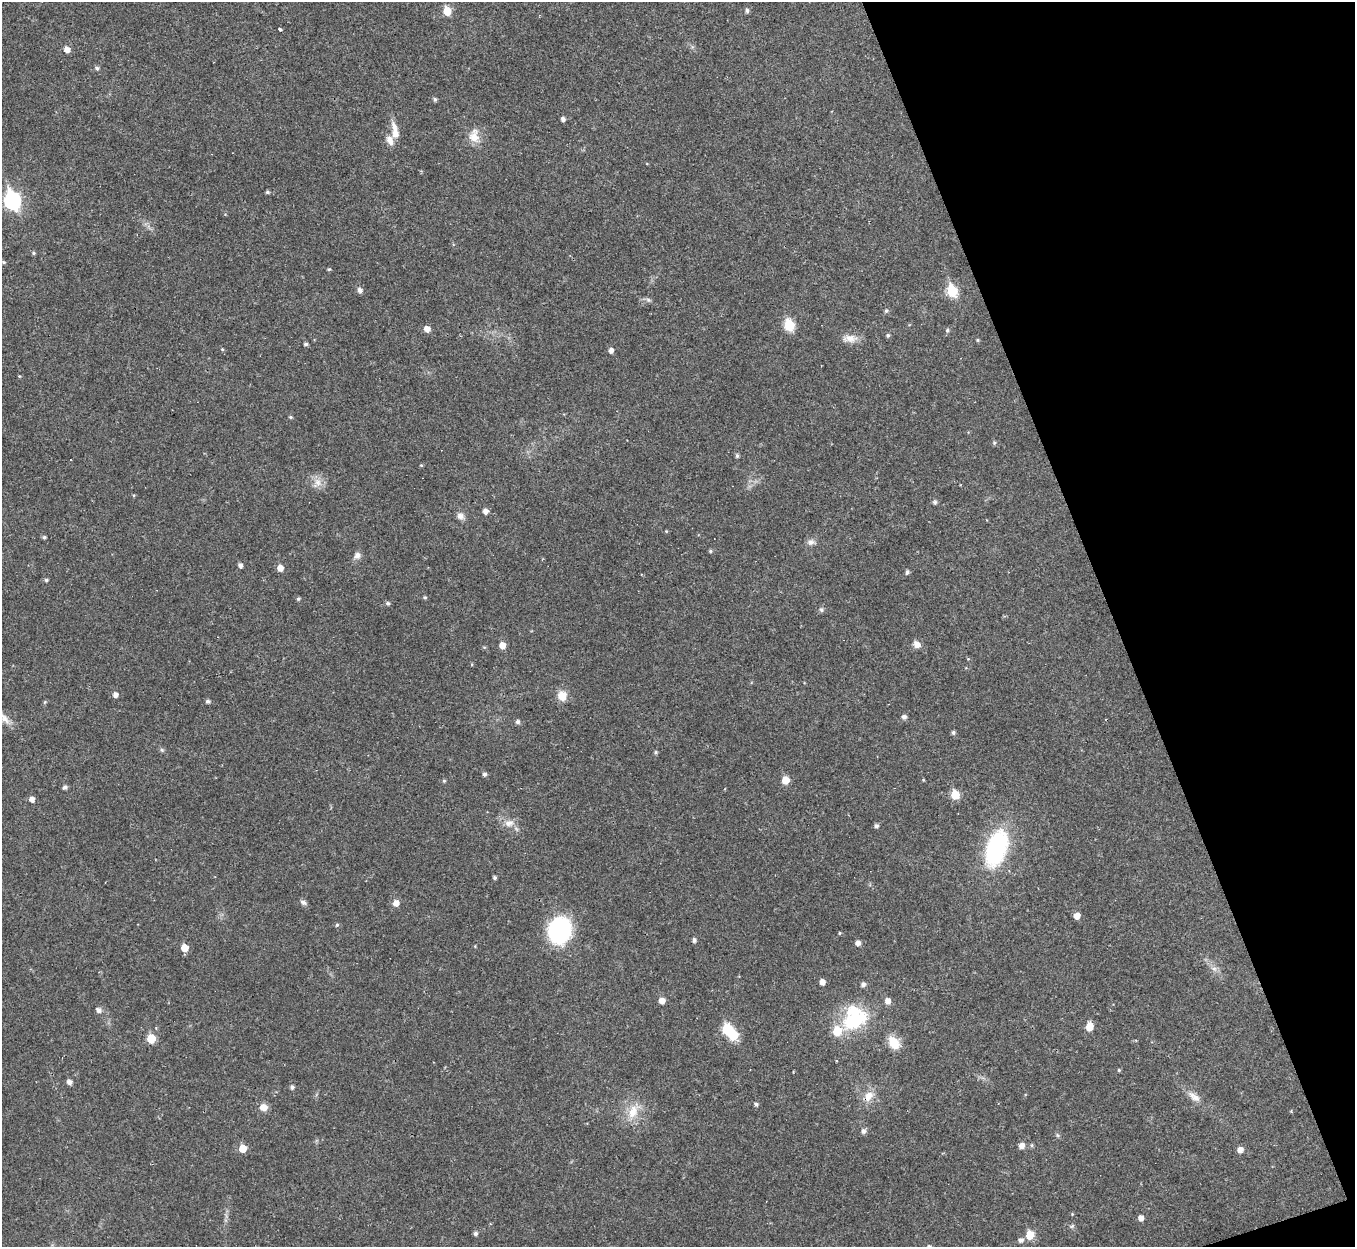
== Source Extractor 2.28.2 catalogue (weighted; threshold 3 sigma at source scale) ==
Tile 12 of 4 x 4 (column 4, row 3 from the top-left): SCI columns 4061-5413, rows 1389-2633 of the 5413 x 5393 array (HDU 1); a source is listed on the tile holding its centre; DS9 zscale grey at full resolution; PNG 1357 x 1249 px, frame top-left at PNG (2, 2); no overlay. Shown black and unused: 18% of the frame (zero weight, under 2 of 3 exposures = <1% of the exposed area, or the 3 px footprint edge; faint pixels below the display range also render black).
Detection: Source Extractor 2.28.2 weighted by HDU 2 'WHT'; one run over the whole footprint, this tile lists its part. Background 0.0387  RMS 0.0048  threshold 0.0214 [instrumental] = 3 sigma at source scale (4.5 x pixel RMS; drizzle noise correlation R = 1.50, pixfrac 1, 0.05/0.05 arcsec/px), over >= 5 px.
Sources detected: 114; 1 inside a brighter object's white glare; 1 cosmic-ray / hot-pixel residue — not listed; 3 inside a brighter listed object's ellipse — not listed separately; the other 109 listed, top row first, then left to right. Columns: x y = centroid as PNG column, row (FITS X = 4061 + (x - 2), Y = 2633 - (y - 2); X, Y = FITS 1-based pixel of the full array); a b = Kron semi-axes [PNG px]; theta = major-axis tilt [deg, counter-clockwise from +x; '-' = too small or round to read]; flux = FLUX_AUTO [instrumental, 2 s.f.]
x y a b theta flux
747 10 5 5 - 1.1
447 11 6 5 - 11
280 29 4 3 - 1.6
67 49 6 5 - 3.4
97 68 5 5 - 1.1
435 99 5 4 - 1.1
563 119 4 4 - 1.7
395 134 15 9 -75 4.2
474 136 18 13 90 6
267 192 5 4 - 0.77
12 200 9 7 -70 120
33 253 5 4 - 0.66
3 262 6 4 -71 0.62
329 269 5 4 - 0.57
360 290 6 5 - 1.9
952 291 7 6 - 30
648 300 7 5 -22 1.1
886 311 6 5 - 0.87
789 325 7 6 - 25
427 329 6 5 - 3.5
947 330 6 5 - 0.88
888 335 5 5 - 0.74
850 338 19 10 -4 4.4
978 340 4 4 - 0.5
306 344 4 4 - 0.99
222 349 5 4 - 0.46
611 350 5 4 - 2.1
290 417 5 4 - 0.62
994 443 6 4 -71 0.74
737 456 5 4 - 0.9
71 460 3 3 - 2
421 465 4 3 - 0.42
318 482 11 9 -74 3.6
134 495 4 3 - 0.41
935 502 6 5 - 0.88
485 511 5 5 - 2.5
460 516 9 8 - 2.4
666 531 4 3 - 0.39
44 537 5 4 - 0.86
811 542 10 8 42 2
710 551 5 4 - 0.71
357 556 9 8 - 2.2
240 565 5 4 - 1.6
280 568 5 5 - 3.7
907 572 5 4 - 1.1
46 580 5 4 - 0.87
425 597 5 4 - 0.62
298 599 5 4 - 0.75
388 603 5 4 - 1
821 610 6 5 - 0.88
917 644 9 7 -35 3
502 645 6 5 - 4.5
115 695 5 5 - 1.9
562 696 12 10 -71 5.3
208 701 5 4 - 1.1
904 717 5 5 - 1.5
4 718 21 8 -44 4.1
518 722 5 5 - 1.3
953 732 5 4 - 0.93
162 750 6 4 -45 0.76
656 752 5 5 - 0.67
484 774 5 5 - 1.1
785 780 6 5 - 7.6
444 781 5 4 - 0.64
65 787 5 4 - 1.2
955 795 6 5 - 14
32 799 5 5 - 2.6
509 823 13 9 10 3.5
876 826 5 5 - 1.2
996 848 32 17 72 59
494 877 4 4 - 0.8
303 902 9 6 -32 1.4
396 903 6 6 - 3.7
1077 916 5 5 - 4.3
337 925 5 4 - 0.65
559 930 20 17 70 68
839 933 4 3 - 0.42
694 940 4 4 - 1.3
858 943 5 5 - 2.4
184 948 5 5 - 6.5
1214 968 7 4 0 1.2
822 982 5 4 - 2.9
863 984 5 5 - 1.6
662 1001 5 5 - 3.8
888 1001 6 6 - 2.8
98 1010 6 5 - 1.9
854 1018 33 27 49 29
1089 1026 6 5 - 8.5
727 1029 7 6 - 21
151 1038 6 5 - 12
894 1042 15 10 -59 7.9
1119 1070 4 4 - 0.54
69 1082 5 5 - 2.1
292 1087 5 5 - 1.2
869 1096 13 10 55 5.1
1194 1097 20 8 -34 4.1
756 1104 6 5 - 1
263 1107 8 7 - 4.2
633 1112 21 13 69 8.5
863 1131 6 5 - 1.6
1057 1135 6 4 -70 0.71
1021 1146 6 6 - 2.9
242 1148 6 5 - 7.8
1240 1150 6 5 - 2.9
1141 1218 5 5 - 2.6
1072 1226 6 4 18 0.71
475 1234 5 4 - 1.3
1030 1235 6 5 - 11
1021 1240 6 5 - 1.7
Isophote crosses this tile's border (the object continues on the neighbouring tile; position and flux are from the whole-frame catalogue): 1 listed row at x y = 4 718